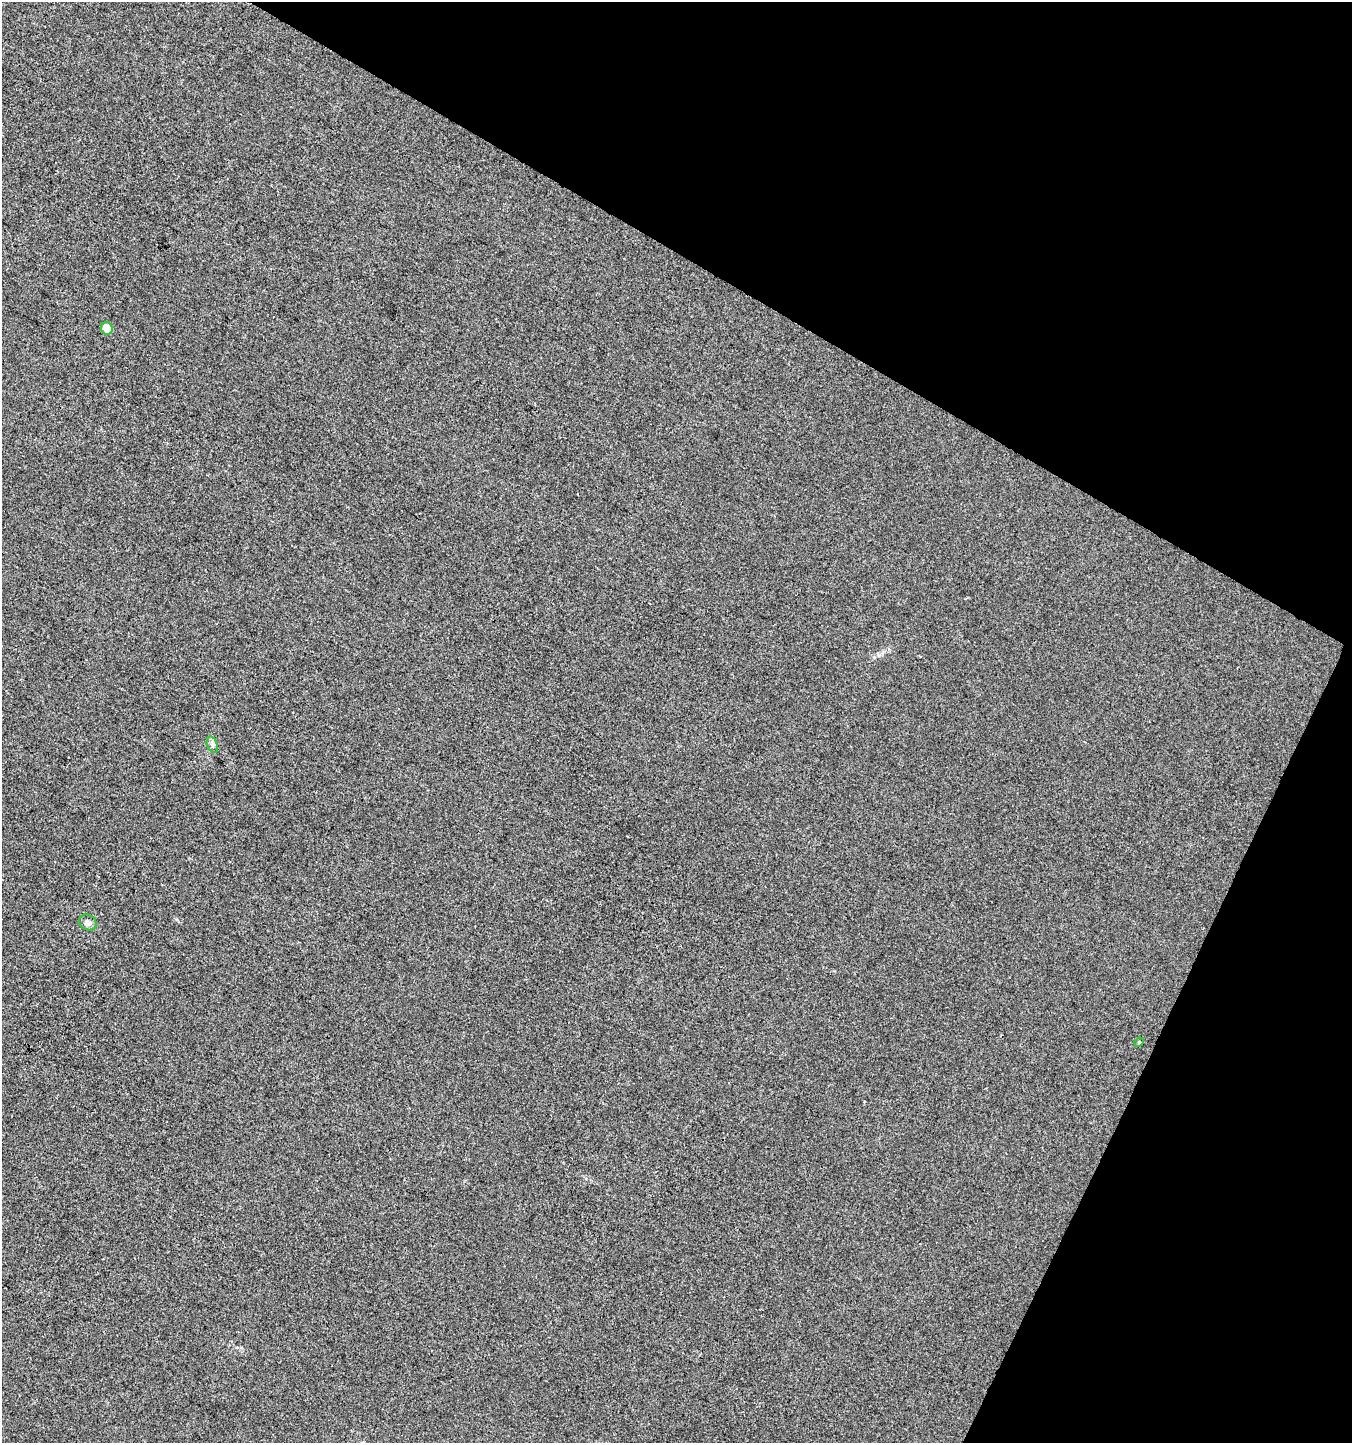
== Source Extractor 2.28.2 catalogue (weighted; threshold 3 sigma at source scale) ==
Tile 8 of 4 x 4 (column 4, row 2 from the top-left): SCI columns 4250-5599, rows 2888-4328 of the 5864 x 5769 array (HDU 1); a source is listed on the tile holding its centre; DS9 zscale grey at full resolution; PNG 1354 x 1445 px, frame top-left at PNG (2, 2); each listed source drawn as its Kron ellipse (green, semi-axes under 4 px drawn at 4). Shown black and unused: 26% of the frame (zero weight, under 3 of 4 exposures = <1% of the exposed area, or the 3 px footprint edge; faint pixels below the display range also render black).
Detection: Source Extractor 2.28.2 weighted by HDU 2 'WHT'; one run over the whole footprint, this tile lists its part. Background 8.37e-05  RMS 0.0035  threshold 0.0157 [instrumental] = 3 sigma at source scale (4.5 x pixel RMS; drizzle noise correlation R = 1.50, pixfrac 1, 0.0396/0.0396 arcsec/px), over >= 5 px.
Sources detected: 4; all 4 listed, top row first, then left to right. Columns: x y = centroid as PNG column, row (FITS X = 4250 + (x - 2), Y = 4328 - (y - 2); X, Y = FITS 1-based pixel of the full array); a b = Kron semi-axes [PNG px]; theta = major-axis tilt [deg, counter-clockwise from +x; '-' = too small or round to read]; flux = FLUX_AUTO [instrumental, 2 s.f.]
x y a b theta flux
107 328 6 5 - 4.5
212 745 8 5 -72 1
88 922 9 7 -28 1.8
1139 1042 5 4 - 0.39